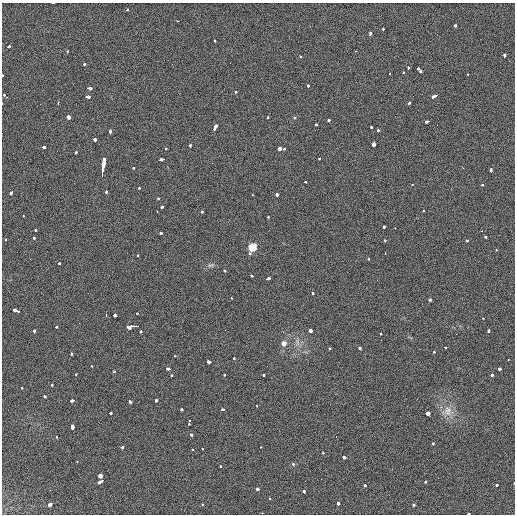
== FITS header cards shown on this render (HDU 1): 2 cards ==
NAXIS1  =                  513 / length of data axis 1
NAXIS2  =                  512 / length of data axis 2

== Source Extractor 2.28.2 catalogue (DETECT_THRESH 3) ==
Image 513 x 512 px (HDU 1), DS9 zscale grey, 1 PNG px = 1 image px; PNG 517 x 516 px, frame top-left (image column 1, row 512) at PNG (2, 3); no overlay
Background 34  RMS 6.9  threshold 20.6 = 3 sigma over >= 5 px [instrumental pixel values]
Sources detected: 168; all 168 listed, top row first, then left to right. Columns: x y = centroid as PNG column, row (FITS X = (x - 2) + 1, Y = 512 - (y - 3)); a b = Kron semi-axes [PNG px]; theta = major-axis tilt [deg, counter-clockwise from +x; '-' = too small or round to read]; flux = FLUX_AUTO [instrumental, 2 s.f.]
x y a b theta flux
53 3 3 2 - 330
127 10 3 2 - 1600
177 21 3 2 - 940
455 25 3 3 - 3000
383 29 3 2 - 2700
370 34 4 3 - 3300
214 41 3 3 - 1400
9 46 3 3 - 2200
67 51 3 3 - 1500
356 51 3 2 - 810
301 56 3 3 - 1800
504 56 5 3 - 3600
84 64 3 3 - 1600
408 68 3 3 - 2200
418 68 3 2 - 4300
420 71 4 3 - 1400
403 72 3 3 - 1300
389 74 3 3 - 570
467 74 3 2 - 1200
3 75 3 2 - 770
308 86 3 3 - 2600
89 88 5 3 - 4600
235 92 3 3 - 1500
5 96 6 2 -45 2400
435 96 6 3 24 5100
87 97 5 3 - 4500
2 103 3 2 - 930
58 103 3 2 - 2400
408 103 3 3 - 2500
68 117 3 3 - 11000
268 117 3 3 - 1400
295 118 3 3 - 1400
328 120 3 3 - 2000
427 121 5 3 - 3800
315 124 3 3 - 3100
437 125 2 2 - 1300
215 127 5 3 - 9900
371 127 3 3 - 1800
378 130 3 3 - 1800
110 132 4 3 - 3200
95 140 3 3 - 4000
373 144 4 3 - 13000
190 146 3 2 - 4800
44 147 4 3 - 2800
166 149 3 2 - 1000
280 149 6 3 -5 20000
76 152 4 2 - 1600
319 158 3 2 - 2100
162 159 5 3 - 4000
134 168 3 3 - 1200
103 169 16 3 81 31000
491 171 3 3 - 7800
102 174 18 2 87 14000
305 182 3 2 - 1400
482 184 3 3 - 1300
412 185 3 2 - 1100
139 188 3 2 - 2500
106 191 3 3 - 1600
11 193 4 3 - 3300
277 194 3 3 - 6700
252 195 3 2 - 830
159 198 3 3 - 2100
162 207 3 3 - 10000
424 211 3 2 - 1500
157 212 3 2 - 490
202 212 3 3 - 1500
23 216 3 3 - 640
268 217 3 3 - 940
384 227 3 3 - 3600
395 228 3 2 - 430
35 230 3 3 - 1800
482 231 3 3 - 5200
161 233 3 3 - 7100
486 237 3 3 - 2500
34 238 3 3 - 2000
6 239 4 2 - 340
385 241 3 3 - 2200
467 241 3 3 - 1500
252 247 6 5 - 11000
496 250 3 2 - 1100
249 253 3 2 - 1300
385 253 3 2 - 940
138 255 3 3 - 1200
368 259 3 3 - 1100
60 263 3 3 - 2300
211 265 11 5 11 1200
225 271 3 3 - 1300
252 276 3 3 - 2200
268 279 4 3 - 3500
312 293 3 3 - 1800
231 298 3 2 - 970
430 300 3 3 - 1700
16 311 6 3 -17 5400
137 314 3 3 - 1700
106 315 3 2 - 16000
115 315 3 3 - 3700
483 318 3 2 - 1000
129 326 7 3 11 37000
135 326 5 2 - 11000
56 327 3 3 - 1500
141 331 3 3 - 2500
310 331 3 3 - 3600
488 331 4 3 - 2400
34 332 4 3 - 3200
381 333 3 3 - 1400
297 342 9 4 -81 1600
284 344 3 3 - 19000
330 348 3 3 - 2000
359 348 4 3 - 3000
445 348 3 3 - 850
434 352 3 3 - 930
72 353 3 3 - 1400
175 356 3 2 - 1400
234 358 3 3 - 1200
508 359 2 2 - 870
209 362 5 3 - 6400
92 366 3 2 - 1500
169 369 4 3 - 4000
500 369 3 3 - 3000
114 371 3 2 - 1700
76 374 3 2 - 1700
224 375 3 2 - 2000
263 375 3 3 - 1400
492 375 3 3 - 2600
172 376 3 3 - 1500
52 385 3 3 - 1200
21 388 3 2 - 940
45 397 3 3 - 2400
72 400 4 3 - 4100
156 400 3 3 - 2300
130 401 4 3 - 2300
256 405 3 3 - 1600
182 409 4 3 - 3300
223 409 3 3 - 1800
448 411 17 12 -82 5700
110 413 3 2 - 2300
428 413 3 3 - 12000
189 423 6 2 86 1700
72 427 4 3 - 3400
191 434 3 3 - 2600
336 436 3 2 - 1100
57 437 3 2 - 1500
433 444 3 3 - 2000
123 447 4 3 - 2200
261 447 3 2 - 1200
202 448 3 2 - 800
192 449 3 2 - 710
323 453 3 2 - 1100
344 457 4 3 - 5200
77 462 3 2 - 970
293 464 3 3 - 1700
221 466 3 2 - 2500
100 476 3 3 - 14000
438 478 2 2 - 480
101 481 6 3 33 4500
425 482 3 2 - 2100
514 483 3 2 - 660
365 485 3 3 - 1800
496 486 3 3 - 2100
257 489 3 3 - 2900
304 492 4 3 - 3400
270 498 3 2 - 1200
338 503 4 3 - 4300
50 504 4 3 - 5500
202 505 3 2 - 8200
414 505 3 3 - 2500
262 513 3 2 - 920
468 514 3 2 - 2300
At the frame edge (FLAGS 8, measured only in part): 6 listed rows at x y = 53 3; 3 75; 2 103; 514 483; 262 513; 468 514